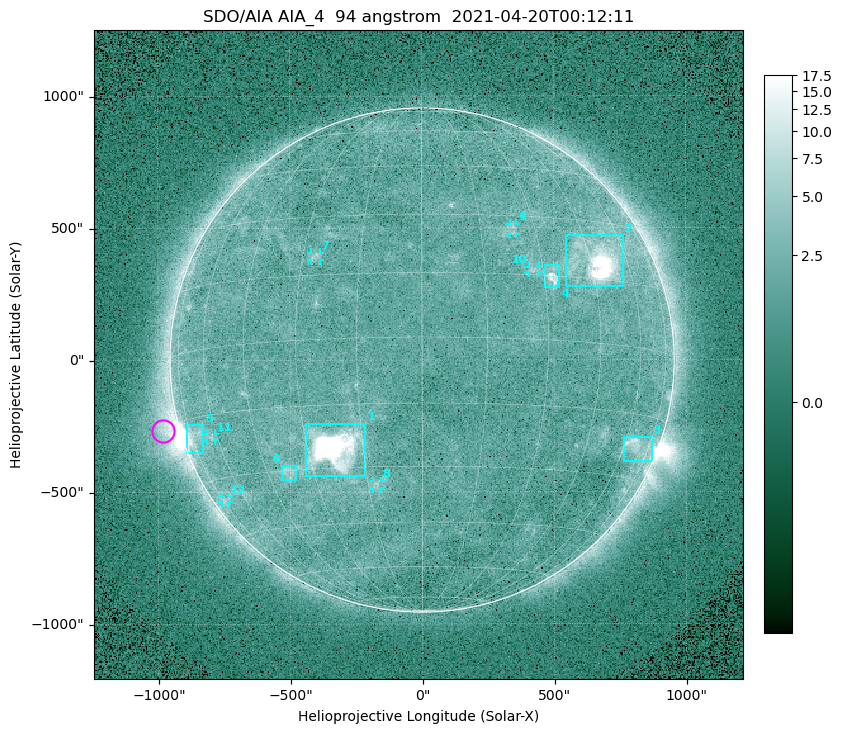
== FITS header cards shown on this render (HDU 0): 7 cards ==
TELESCOP= 'SDO/AIA '
INSTRUME= 'AIA_4   '
WAVELNTH=                   94
WAVEUNIT= 'angstrom'
DATE-OBS= '2021-04-20T00:12:11.12'
CTYPE1  = 'HPLN-TAN'
CTYPE2  = 'HPLT-TAN'

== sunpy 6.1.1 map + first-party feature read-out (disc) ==
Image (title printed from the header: SDO/AIA AIA_4  94 angstrom  2021-04-20T00:12:11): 512 x 512 px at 4.8 arcsec/px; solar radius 955 arcsec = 199 px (full disc in frame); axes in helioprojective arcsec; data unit not stated in the header (colour bar unlabelled)
Orientation: roll -0.138 deg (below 1 deg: not rotated)
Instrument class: DISC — disc imager (sunpy class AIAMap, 94 A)
Bright regions (active regions / flare kernels): reference = the median radial profile (limb darkening/brightening removed); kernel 5 px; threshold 5 sigma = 2.46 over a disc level ~1.72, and >= 1.15x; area >= 9 px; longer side >= 5 px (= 24 arcsec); searched inside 0.97 R_sun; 12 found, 12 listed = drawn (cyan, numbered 1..; 6 of them under ~33 arcsec drawn as corner ticks so the feature stays visible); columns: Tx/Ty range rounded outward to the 10 arcsec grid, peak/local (2 s.f.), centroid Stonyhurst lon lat
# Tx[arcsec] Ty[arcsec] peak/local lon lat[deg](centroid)
1 -440..-210 -440..-240 961 -22 -25
2 540..760 280..470 43 +47 +20
3 760..870 -390..-290 4.3 +67 -22
4 460..520 270..360 6.1 +32 +15
5 -900..-830 -350..-240 6.4 -72 -19
6 -540..-480 -450..-400 3.3 -38 -30
7 -420..-380 380..410 3.1 -27 +20
8 -190..-160 -490..-450 3.2 -13 -34
9 330..360 470..520 2.7 +24 +26
10 400..440 330..360 2.9 +27 +16
11 -820..-780 -300..-280 2.7 -63 -20
12 -760..-730 -540..-520 2.2 -73 -35
Off-limb structures (1.02-1.3 R_sun): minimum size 50 px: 8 found; the strongest spans PA ~90..115 deg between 1.02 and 1.21 R_sun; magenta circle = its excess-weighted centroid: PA ~105 deg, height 1.06 R_sun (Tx ~-980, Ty ~-270 arcsec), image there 4.8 x the reference